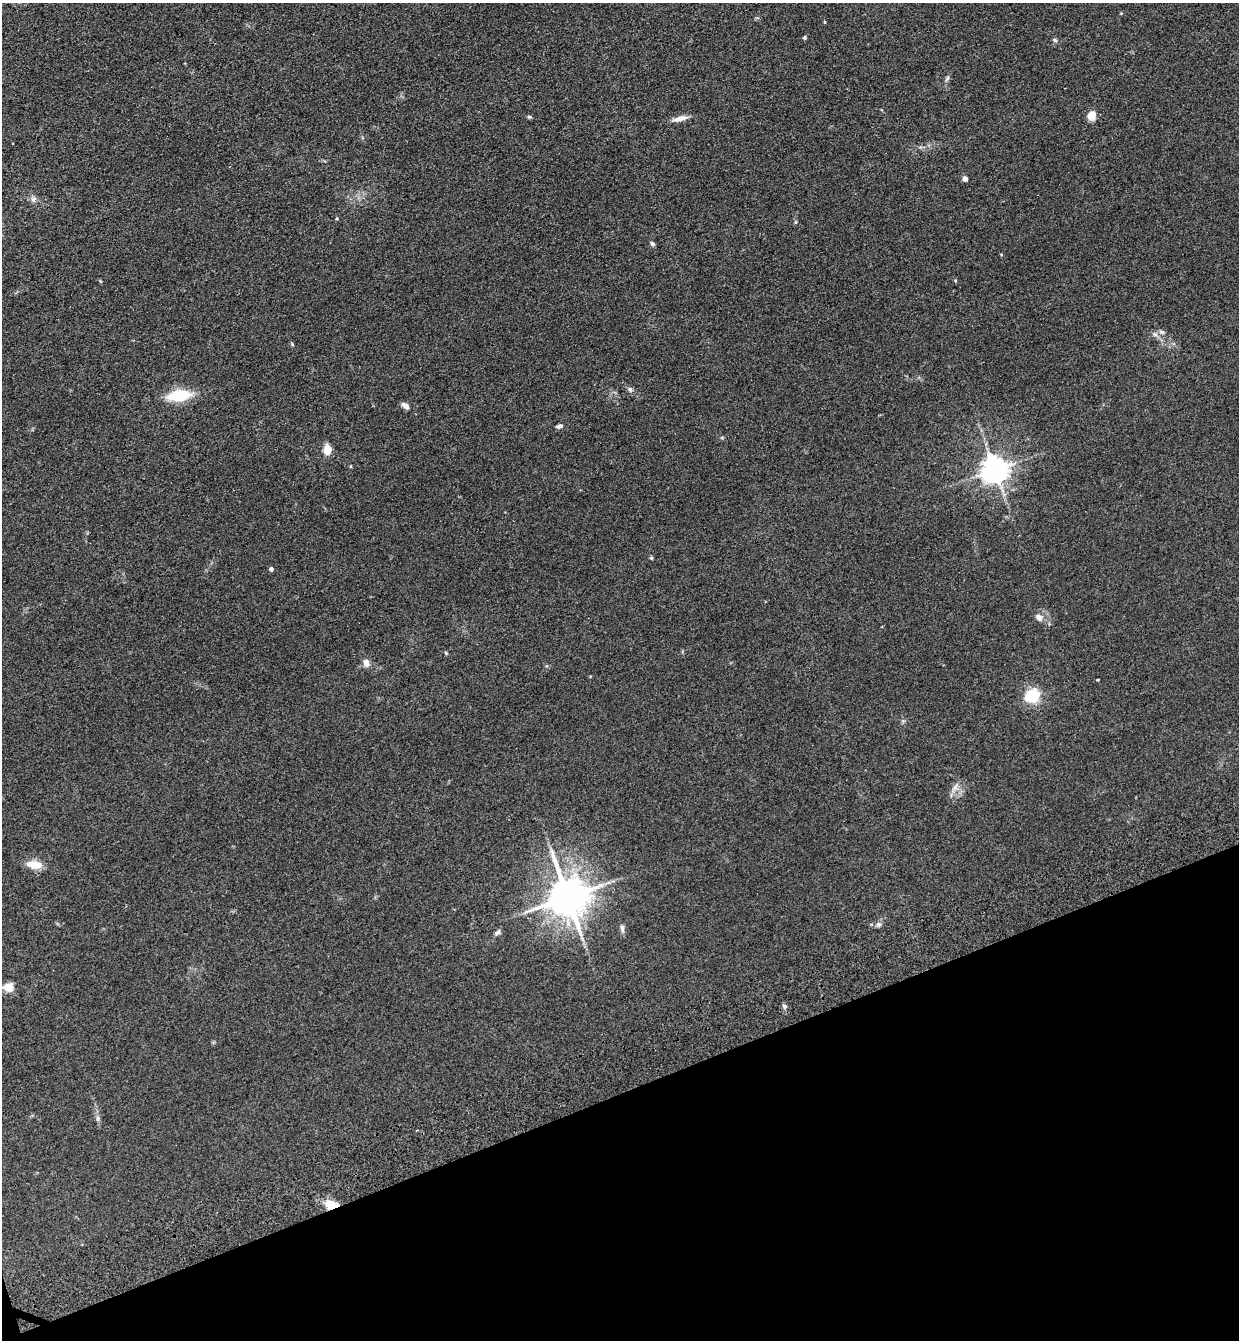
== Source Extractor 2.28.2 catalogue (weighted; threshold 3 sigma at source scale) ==
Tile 14 of 4 x 4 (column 2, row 4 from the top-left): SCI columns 1437-2673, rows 114-1451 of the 5469 x 5580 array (HDU 1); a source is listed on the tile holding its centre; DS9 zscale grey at full resolution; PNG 1241 x 1342 px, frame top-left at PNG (2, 3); no overlay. Shown black and unused: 19% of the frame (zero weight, under 3 of 4 exposures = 6% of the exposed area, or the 3 px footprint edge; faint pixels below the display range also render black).
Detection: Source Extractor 2.28.2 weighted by HDU 2 'WHT'; one run over the whole footprint, this tile lists its part. Background 0.157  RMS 0.01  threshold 0.045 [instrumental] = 3 sigma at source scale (4.5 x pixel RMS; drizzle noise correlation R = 1.50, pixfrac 1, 0.05/0.05 arcsec/px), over >= 5 px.
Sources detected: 37; all 37 listed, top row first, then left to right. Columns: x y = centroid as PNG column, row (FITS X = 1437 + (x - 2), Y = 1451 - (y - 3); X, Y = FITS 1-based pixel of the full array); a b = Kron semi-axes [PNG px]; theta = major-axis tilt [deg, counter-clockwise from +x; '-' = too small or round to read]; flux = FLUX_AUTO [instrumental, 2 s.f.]
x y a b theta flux
804 37 4 4 - 1.6
1055 40 6 5 - 1.6
947 78 9 4 57 2
1091 115 11 9 51 9
529 117 6 4 -18 1.3
680 118 21 6 14 7
965 179 5 5 - 4.9
33 199 9 7 36 3.3
337 218 4 3 - 1
652 243 6 5 - 2.1
1001 254 4 3 - 0.76
100 281 5 3 - 0.95
1162 332 8 5 -25 2.2
1155 334 7 6 - 2.8
630 389 7 6 - 2.7
179 395 23 10 7 39
405 406 9 5 -33 5.1
559 426 8 5 16 2.7
327 450 9 7 -89 13
351 466 4 3 - 0.76
995 469 8 8 - 1200
651 558 5 5 - 1.2
271 569 4 4 - 3
1039 617 12 9 -32 5.6
446 653 5 4 - 1.1
366 662 8 6 -74 6.8
1033 696 6 5 - 210
955 787 14 6 51 5.1
35 865 13 7 -5 18
568 897 12 11 - 3200
879 924 7 7 - 2.7
622 928 11 5 -85 3.3
497 932 10 5 40 2.7
8 987 11 9 1 11
784 1006 7 6 - 2.4
98 1119 8 4 82 2.2
331 1205 14 10 -17 16
Overlapping masked pixels (flux is a lower limit): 1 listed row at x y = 331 1205